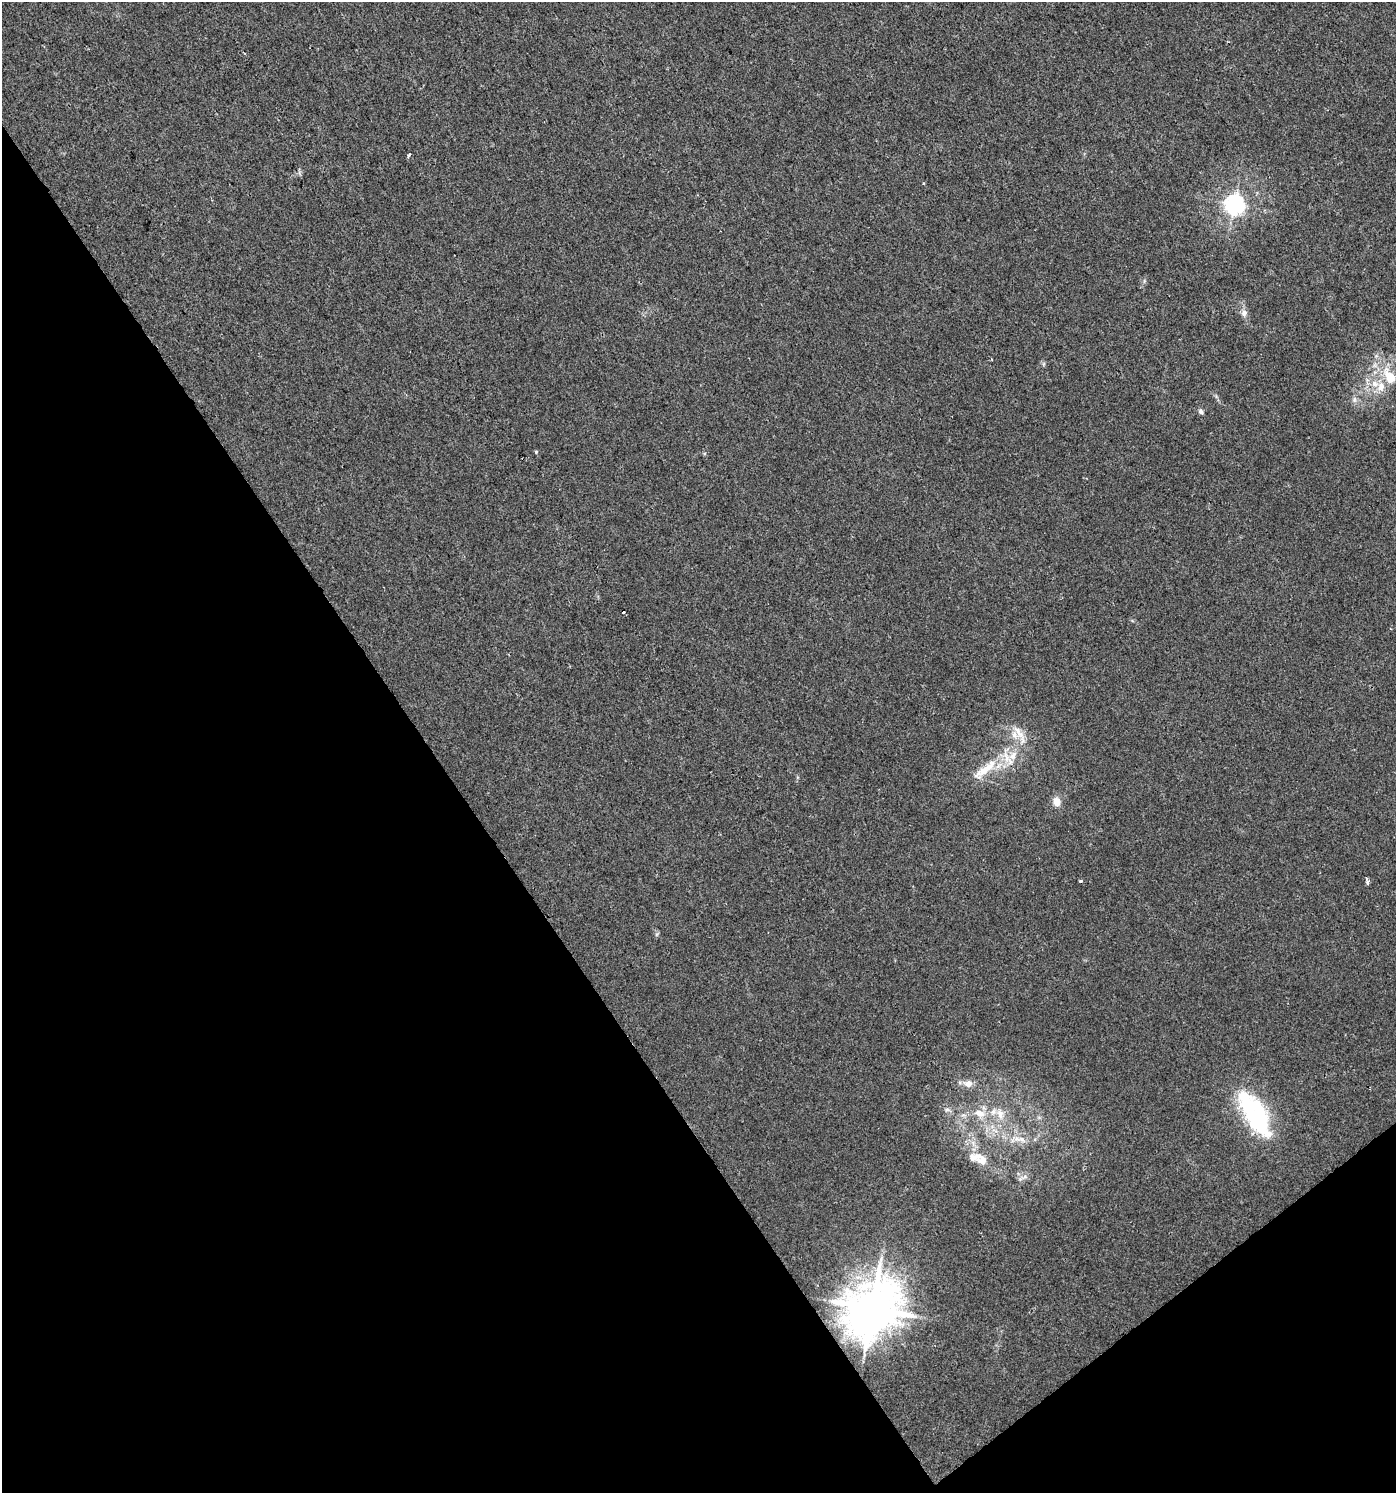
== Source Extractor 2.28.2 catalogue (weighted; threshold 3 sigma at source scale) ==
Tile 14 of 4 x 4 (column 2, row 4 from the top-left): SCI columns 1607-3000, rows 7-1497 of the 5921 x 5985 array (HDU 1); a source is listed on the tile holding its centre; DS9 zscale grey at full resolution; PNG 1398 x 1495 px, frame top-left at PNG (2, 2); no overlay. Shown black and unused: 35% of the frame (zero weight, under 2 of 3 exposures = <1% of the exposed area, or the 3 px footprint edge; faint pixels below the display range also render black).
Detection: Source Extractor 2.28.2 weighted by HDU 2 'WHT'; one run over the whole footprint, this tile lists its part. Background 0.00424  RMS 0.0034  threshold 0.0154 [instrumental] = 3 sigma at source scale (4.5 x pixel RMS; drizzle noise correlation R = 1.50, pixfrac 1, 0.0396/0.0396 arcsec/px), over >= 5 px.
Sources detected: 31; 1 inside a brighter object's white glare — not listed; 5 inside a brighter listed object's ellipse — not listed separately; the other 25 listed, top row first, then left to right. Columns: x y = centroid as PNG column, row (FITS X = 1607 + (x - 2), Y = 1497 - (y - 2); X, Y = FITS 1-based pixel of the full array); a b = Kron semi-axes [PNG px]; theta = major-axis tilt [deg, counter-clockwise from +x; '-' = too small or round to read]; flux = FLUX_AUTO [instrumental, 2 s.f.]
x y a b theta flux
409 156 4 3 - 0.82
1234 204 7 7 - 190
1244 313 9 8 - 1.6
1043 364 6 4 71 0.46
1390 377 20 12 -57 7.8
1381 387 11 9 85 3.4
1354 399 9 6 89 1.2
1201 412 7 5 -26 0.88
536 452 4 4 - 0.38
623 613 3 3 - 5
1019 733 30 8 -59 4.3
985 769 45 11 39 9.9
1056 802 7 6 - 4.4
1080 881 4 3 - 0.44
1368 882 6 4 -89 0.68
968 1083 13 9 1 2.4
947 1109 7 5 50 0.89
979 1113 16 10 -18 4.2
1000 1114 17 9 -80 3.8
1258 1119 55 27 -70 32
1021 1139 12 9 -15 2.7
981 1159 20 13 -33 5.1
1025 1177 7 4 -18 0.78
1020 1179 6 5 - 0.73
872 1308 17 15 53 1500
Overlapping masked pixels (flux is a lower limit): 1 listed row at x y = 872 1308
Unlisted compact peaks at least as high as the median listed source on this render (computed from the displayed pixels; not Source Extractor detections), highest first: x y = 657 934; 923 183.